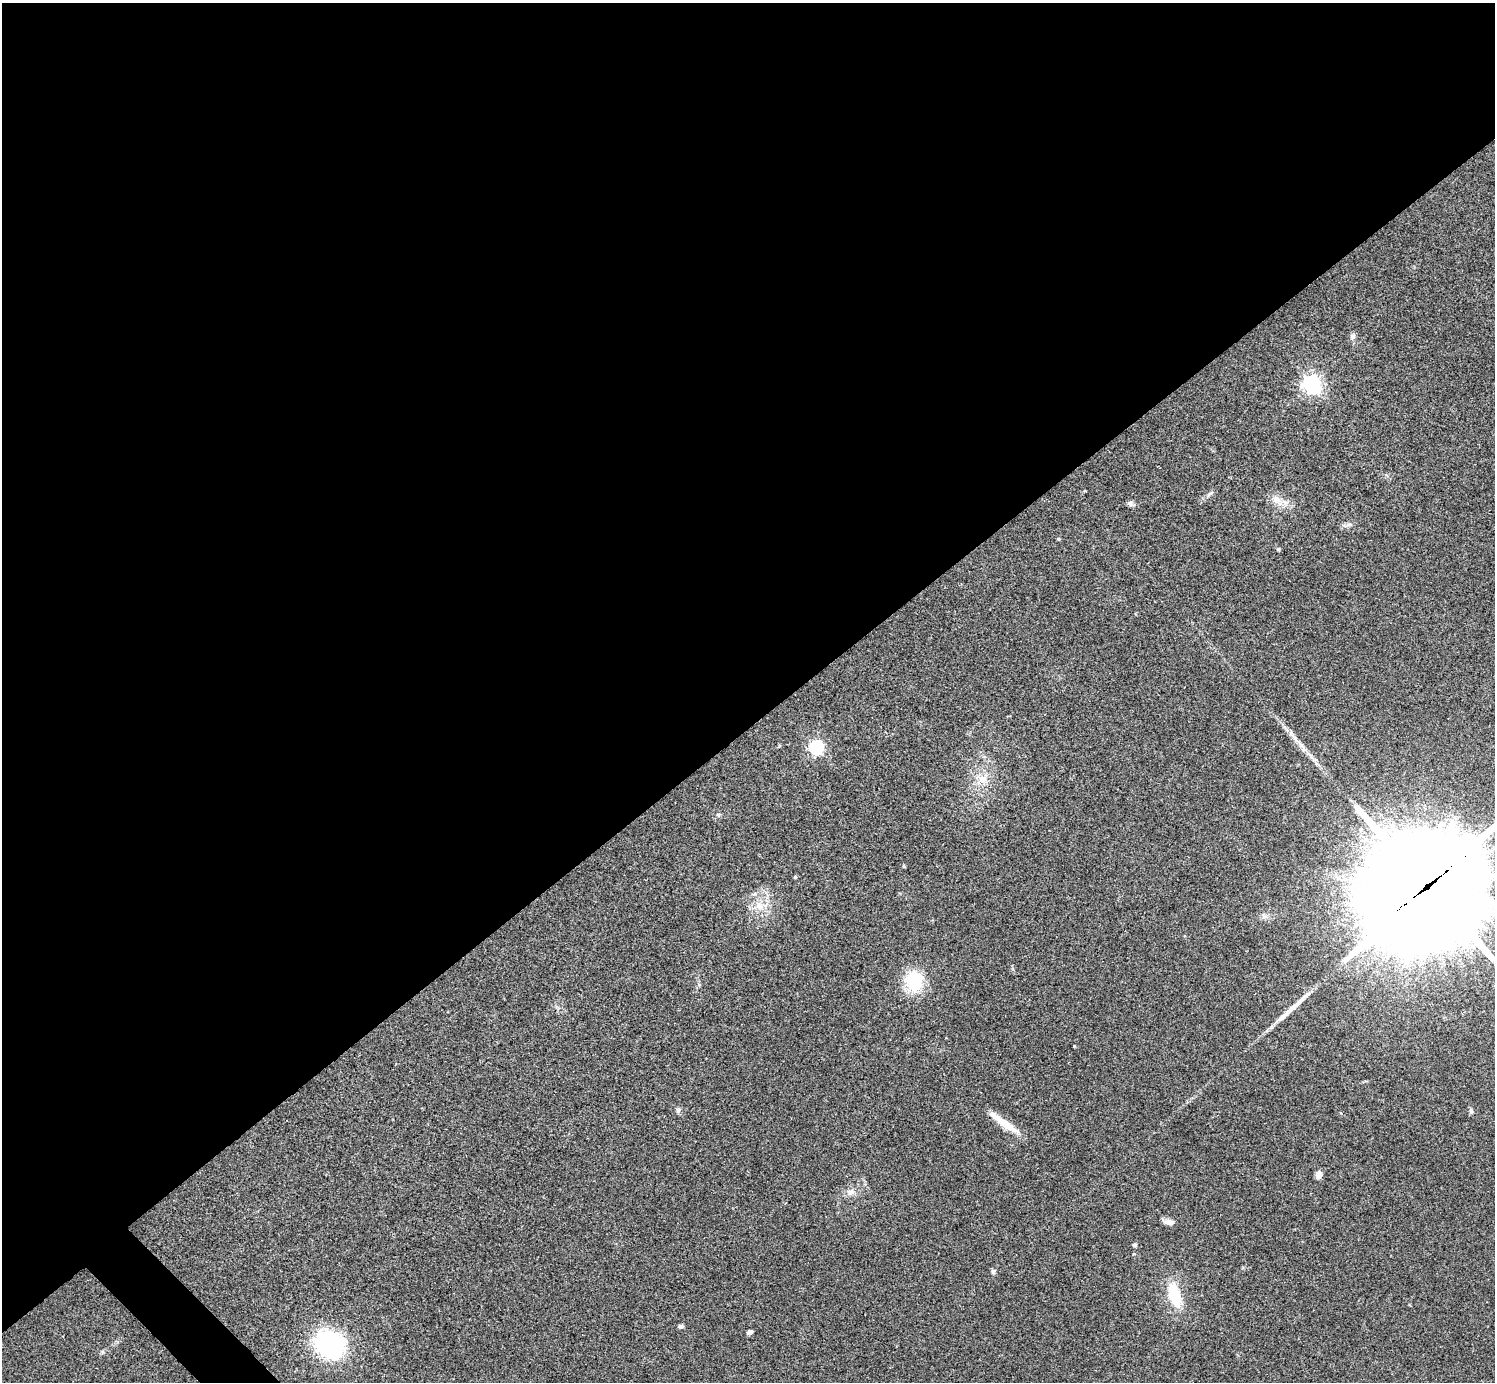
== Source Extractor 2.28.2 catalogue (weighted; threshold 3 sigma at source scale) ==
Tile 2 of 4 x 4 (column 2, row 1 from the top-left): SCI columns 1494-2986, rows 4296-5675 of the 5974 x 5972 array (HDU 1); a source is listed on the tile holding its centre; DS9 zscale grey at full resolution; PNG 1497 x 1384 px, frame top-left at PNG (2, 3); no overlay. Shown black and unused: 53% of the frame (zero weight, under 2 of 3 exposures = <1% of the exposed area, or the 3 px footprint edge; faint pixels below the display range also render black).
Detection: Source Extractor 2.28.2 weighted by HDU 2 'WHT'; one run over the whole footprint, this tile lists its part. Background 0.0473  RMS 0.0066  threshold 0.0298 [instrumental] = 3 sigma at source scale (4.5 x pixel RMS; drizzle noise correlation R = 1.50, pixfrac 1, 0.05/0.05 arcsec/px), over >= 5 px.
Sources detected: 35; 1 inside a brighter object's white glare — not listed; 1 inside a brighter listed object's ellipse — not listed separately; the other 33 listed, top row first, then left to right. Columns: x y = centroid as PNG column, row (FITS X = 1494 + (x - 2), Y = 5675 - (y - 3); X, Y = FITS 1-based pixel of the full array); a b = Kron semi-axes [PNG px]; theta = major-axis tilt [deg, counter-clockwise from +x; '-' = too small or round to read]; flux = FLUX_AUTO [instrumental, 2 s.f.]
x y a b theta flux
1352 336 10 7 65 2.2
1312 384 7 7 - 320
1085 491 4 3 - 0.54
1209 494 11 5 36 2
1277 500 20 10 -47 7.3
1130 504 12 6 -26 1.9
1349 525 9 4 9 1.9
1059 539 5 4 - 0.7
1278 549 5 4 - 1.2
1301 745 34 6 -52 9.1
816 747 6 6 - 150
982 779 14 12 -1 8.1
718 815 6 5 - 1.2
904 866 5 4 - 0.75
795 877 4 4 - 0.96
1427 887 50 38 36 21000
759 905 12 10 -63 6.7
1265 916 8 5 -29 2.1
914 981 20 17 -89 35
1284 1015 35 7 42 9.6
1074 1046 3 3 - 0.59
678 1110 8 6 64 1.8
1471 1111 8 5 -88 1.4
1004 1123 42 8 -36 14
1319 1174 5 5 - 11
851 1192 12 9 24 4.4
1168 1222 13 6 -8 3.9
1134 1245 6 4 -1 1.1
993 1272 7 6 - 1.5
1175 1295 33 14 -73 24
681 1326 7 5 3 1.4
749 1332 6 4 29 1.9
330 1344 38 31 -34 76
Overlapping masked pixels (flux is a lower limit): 1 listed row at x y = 1427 887
Isophote crosses this tile's border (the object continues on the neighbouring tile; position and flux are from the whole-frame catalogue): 1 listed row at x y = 1427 887
Unlisted compact peaks at least as high as the median listed source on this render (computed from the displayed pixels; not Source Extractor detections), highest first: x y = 1134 1254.